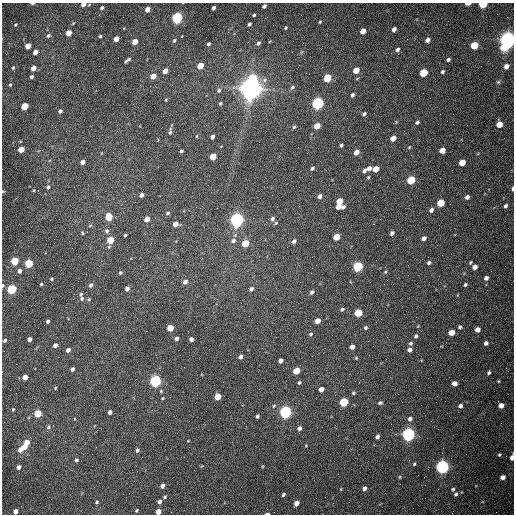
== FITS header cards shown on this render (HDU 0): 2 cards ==
NAXIS1  =                  512 /fastest changing axis
NAXIS2  =                  512 /next to fastest changing axis

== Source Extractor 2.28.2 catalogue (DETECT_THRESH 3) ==
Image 512 x 512 px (HDU 0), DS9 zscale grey, 1 PNG px = 1 image px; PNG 516 x 516 px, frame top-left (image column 1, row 512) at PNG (2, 3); no overlay
Background 1540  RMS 23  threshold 70.1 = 3 sigma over >= 5 px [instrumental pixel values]
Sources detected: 220; all 220 listed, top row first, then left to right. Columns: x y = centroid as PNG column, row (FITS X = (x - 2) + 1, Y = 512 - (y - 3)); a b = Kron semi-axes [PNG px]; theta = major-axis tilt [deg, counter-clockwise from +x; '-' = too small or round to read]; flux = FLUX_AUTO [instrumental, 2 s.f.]
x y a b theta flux
32 3 4 2 - 3.1e+03
83 4 5 4 - 9.8e+03
468 4 5 2 - 1.0e+04
483 4 5 4 - 8.0e+04
264 6 4 3 - 4.0e+03
102 8 5 4 - 2.7e+03
214 8 4 3 - 4.0e+03
147 9 5 4 - 1.0e+04
254 15 3 3 - 2.2e+03
177 18 5 5 - 2.6e+05
320 22 3 3 - 1.6e+03
73 23 5 3 - 1.3e+03
249 24 4 3 - 2.7e+03
16 25 4 3 - 1.6e+03
286 28 4 4 - 1.7e+03
394 29 4 4 - 7.4e+03
363 31 5 4 - 1.5e+04
69 33 5 4 - 1.8e+04
49 36 8 4 -6 4.6e+03
100 36 3 3 - 2.1e+03
116 39 5 4 - 1.6e+04
427 40 5 4 - 7.1e+03
508 40 6 6 - 1.1e+06
174 41 5 4 - 2.5e+03
270 41 4 3 - 1.4e+03
135 42 5 4 - 2.0e+04
258 43 5 4 - 4.1e+03
208 44 4 3 - 3.2e+03
474 45 5 5 - 5.5e+04
28 46 5 4 - 2.0e+04
504 47 6 5 - 4.3e+04
321 49 2 2 - 8.6e+02
397 49 5 4 - 4.6e+03
35 52 4 4 - 9.6e+03
129 59 6 4 45 2.6e+03
448 59 4 4 - 3.9e+03
125 61 4 2 - 1.7e+03
200 66 5 4 - 2.6e+04
506 66 5 4 - 8.3e+03
13 68 3 3 - 1.9e+03
33 68 4 4 - 1.2e+04
356 70 5 4 - 2.3e+04
165 71 5 4 - 1.0e+04
442 72 4 3 - 2.8e+03
424 73 5 4 - 6.2e+04
153 76 5 4 - 1.5e+04
32 77 4 3 - 3.4e+03
253 78 6 5 - 5.7e+04
327 78 5 4 - 6.8e+04
498 82 6 4 -21 2.3e+03
10 85 4 3 - 1.7e+03
292 87 6 5 - 3.6e+03
251 88 8 7 - 2.1e+06
219 90 6 5 - 3.2e+03
105 94 2 2 - 6.9e+02
352 95 5 4 - 4.1e+03
166 100 3 3 - 1.4e+03
220 103 5 4 - 2.1e+03
317 103 6 5 - 3.5e+05
24 106 5 4 - 4.3e+04
60 111 4 3 - 3.8e+03
364 114 4 4 - 3.0e+03
417 122 4 4 - 3.6e+03
499 124 5 5 - 2.1e+04
317 126 5 4 - 2.3e+04
293 127 5 3 - 3.1e+03
170 131 9 4 82 3.4e+03
212 137 4 3 - 4.3e+03
393 138 5 4 - 1.4e+04
341 145 4 3 - 2.6e+03
409 147 5 4 - 1.5e+03
21 150 5 4 - 2.4e+04
442 150 5 4 - 1.8e+04
181 151 4 3 - 2.8e+03
356 152 5 4 - 1.3e+04
213 156 5 4 - 3.4e+04
82 162 4 4 - 8.3e+03
462 162 5 4 - 2.6e+04
312 168 5 3 - 2.6e+03
369 168 5 4 - 7.0e+03
376 169 5 4 - 2.2e+04
364 171 5 4 - 4.5e+03
368 177 5 4 - 1.9e+03
411 180 5 4 - 6.8e+04
48 187 6 4 72 3.2e+03
299 187 2 2 - 8.7e+02
512 189 5 2 - 3.2e+03
34 190 4 3 - 1.4e+03
3 191 5 3 - 1.3e+03
141 195 4 4 - 5.7e+03
320 196 4 4 - 6.0e+03
467 197 4 4 - 5.5e+03
339 201 5 4 - 2.6e+04
441 203 5 5 - 4.8e+04
506 206 5 4 - 4.0e+03
338 207 5 4 - 1.2e+04
343 207 5 3 - 4.5e+03
431 210 5 4 - 5.5e+03
168 213 5 4 - 2.6e+03
109 217 5 4 - 4.4e+04
147 219 5 4 - 1.5e+04
273 219 5 5 - 4.1e+03
237 220 6 5 - 7.0e+05
276 223 5 4 - 1.8e+03
175 224 5 4 - 1.3e+04
90 225 5 3 - 1.5e+03
107 231 6 5 - 3.6e+03
82 233 5 3 - 1.8e+03
392 233 5 4 - 4.8e+03
125 235 3 3 - 1.8e+03
337 237 5 4 - 2.9e+04
424 238 5 4 - 5.8e+03
110 240 5 4 - 4.2e+04
233 241 7 6 - 5.4e+03
294 241 5 4 - 4.6e+03
245 243 5 4 - 3.8e+04
15 261 5 4 - 7.0e+04
29 263 5 4 - 8.2e+04
429 263 5 4 - 3.4e+03
358 266 5 5 - 1.7e+05
475 267 5 5 - 9.2e+03
19 271 4 4 - 6.1e+03
385 272 5 3 - 1.8e+03
120 273 5 4 - 2.6e+03
486 278 5 5 - 4.7e+03
51 279 4 4 - 1.7e+03
185 282 5 4 - 6.0e+03
41 284 4 3 - 2.1e+03
3 285 5 4 - 2.6e+03
91 285 6 4 61 4.3e+03
465 285 4 4 - 2.5e+03
11 289 5 4 - 1.5e+05
127 289 4 4 - 6.0e+03
251 289 6 5 - 4.5e+03
312 292 6 4 61 3.9e+03
81 294 5 3 - 2.0e+03
82 298 7 6 - 3.9e+03
89 299 5 4 - 2.1e+03
276 303 2 2 - 1.0e+03
342 309 5 4 - 2.7e+03
358 313 5 5 - 6.7e+04
381 319 2 2 - 9.6e+02
48 321 4 3 - 4.0e+03
317 321 5 4 - 1.7e+04
460 327 4 4 - 3.0e+03
170 328 5 4 - 3.4e+04
365 328 5 4 - 3.0e+03
477 330 4 4 - 1.1e+04
452 332 5 4 - 1.9e+04
310 334 5 4 - 2.5e+03
416 336 5 4 - 3.3e+03
176 338 4 4 - 4.5e+03
29 339 4 4 - 6.1e+03
191 339 4 4 - 6.4e+03
5 340 5 4 - 2.9e+03
410 343 5 5 - 3.5e+03
486 343 4 4 - 5.1e+03
55 345 4 4 - 7.0e+03
352 347 4 4 - 7.1e+03
68 350 5 4 - 6.2e+03
410 350 4 4 - 6.5e+03
240 357 5 4 - 5.2e+03
356 358 4 4 - 1.7e+03
280 361 4 4 - 7.6e+03
72 369 4 3 - 4.7e+03
296 371 5 4 - 3.1e+04
489 373 4 4 - 3.1e+03
25 377 4 4 - 1.4e+04
155 381 5 5 - 3.5e+05
498 381 3 3 - 1.4e+03
299 382 4 3 - 2.4e+03
454 383 5 4 - 1.2e+04
55 388 4 3 - 1.5e+03
321 389 4 4 - 1.0e+04
161 391 4 4 - 1.7e+03
353 393 5 4 - 2.4e+03
218 397 5 4 - 2.3e+04
344 402 5 5 - 1.0e+05
380 403 6 4 17 2.9e+03
501 405 5 4 - 1.1e+04
274 406 5 4 - 2.0e+03
460 406 4 4 - 5.5e+03
13 409 3 3 - 1.9e+03
110 412 4 4 - 5.7e+03
285 412 5 5 - 4.3e+05
38 413 5 4 - 5.0e+04
257 416 4 3 - 3.2e+03
410 419 6 5 - 4.7e+03
48 427 6 5 - 3.3e+03
299 428 5 4 - 6.5e+03
408 434 5 5 - 5.7e+05
377 437 4 4 - 4.5e+03
188 441 3 2 - 9.5e+02
27 442 5 4 - 1.8e+04
306 445 3 2 - 1.2e+03
25 447 4 4 - 1.4e+04
20 449 7 6 - 1.2e+04
137 450 5 4 - 3.3e+03
499 455 5 4 - 2.1e+03
512 457 6 3 82 7.9e+03
76 460 5 5 - 3.0e+03
414 464 4 3 - 1.8e+03
19 467 4 4 - 5.9e+03
442 467 5 5 - 6.3e+05
400 477 5 3 - 1.4e+03
503 477 4 4 - 8.6e+03
162 486 4 4 - 7.2e+03
364 488 4 4 - 6.0e+03
453 489 5 4 - 3.1e+03
456 494 5 5 - 3.4e+03
283 495 4 3 - 2.9e+03
165 497 5 4 - 2.3e+03
316 498 2 2 - 3.5e+03
97 502 5 3 - 2.1e+03
159 502 5 4 - 5.0e+03
296 503 5 4 - 1.3e+04
136 510 4 3 - 1.8e+03
15 511 4 4 - 9.5e+03
158 512 5 4 - 1.4e+04
267 514 4 2 - 3.9e+03
At the frame edge (FLAGS 8, measured only in part): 11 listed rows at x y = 32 3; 83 4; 468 4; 483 4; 512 189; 3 191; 3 285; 512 457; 15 511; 158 512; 267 514